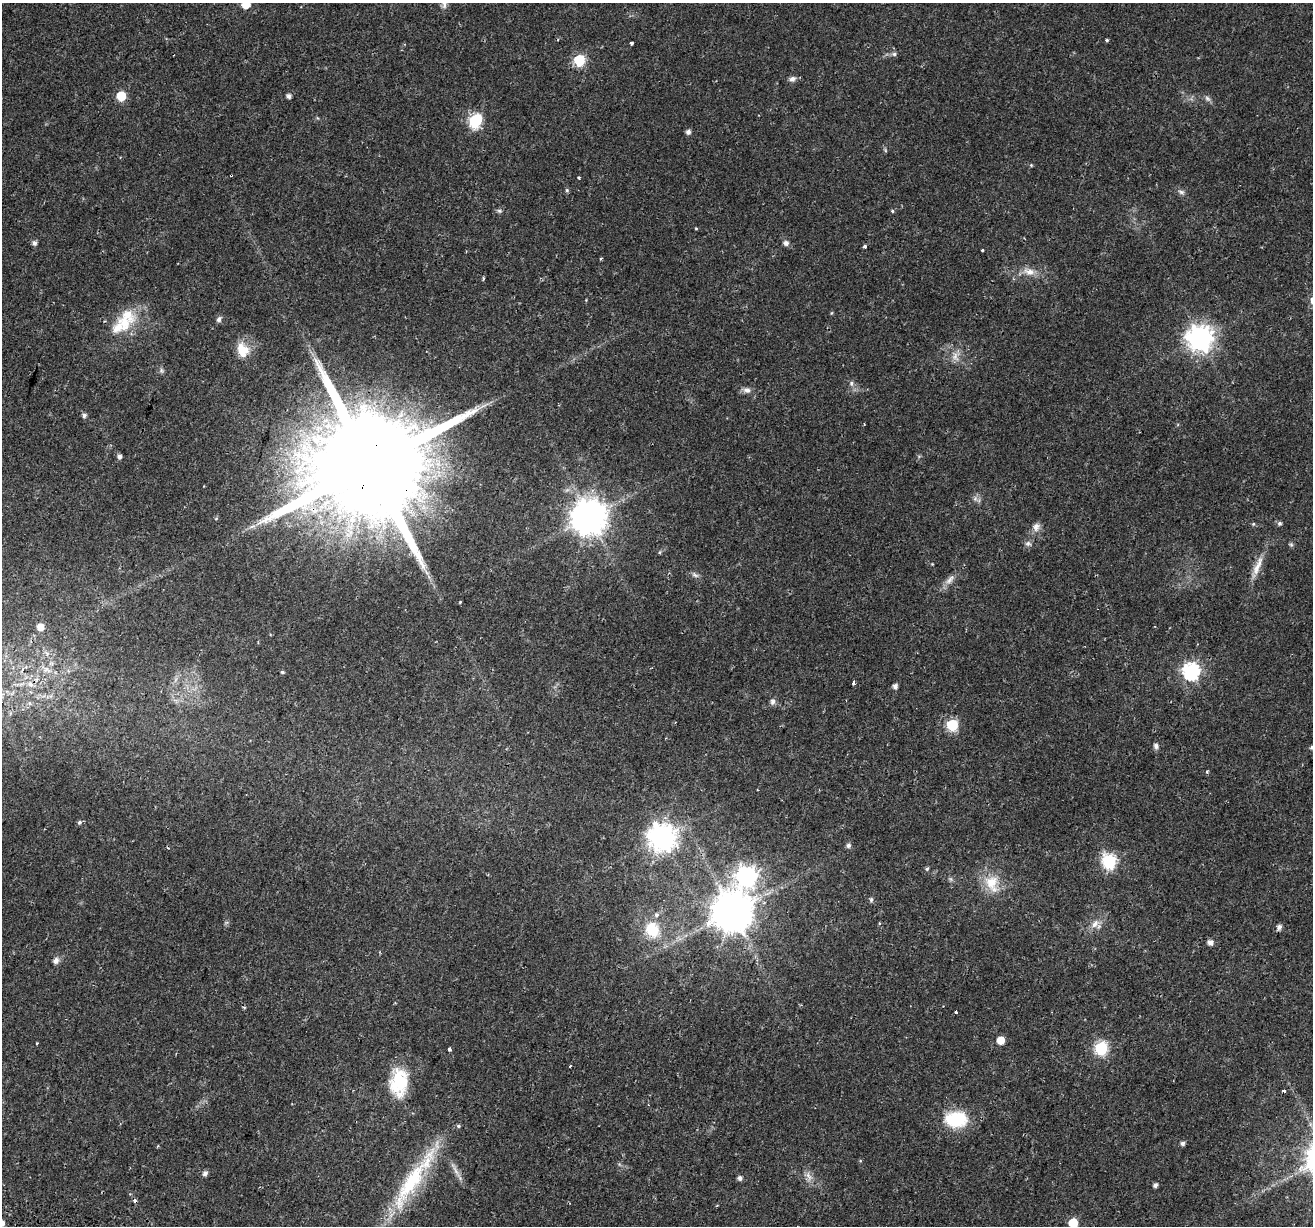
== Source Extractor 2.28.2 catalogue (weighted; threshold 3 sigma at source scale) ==
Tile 7 of 4 x 4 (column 3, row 2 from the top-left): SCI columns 2699-4009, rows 2801-4024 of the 5386 x 5541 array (HDU 1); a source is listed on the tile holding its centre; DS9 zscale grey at full resolution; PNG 1315 x 1228 px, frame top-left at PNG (2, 3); no overlay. Shown black and unused: <1% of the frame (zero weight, under 2 of 3 exposures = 5% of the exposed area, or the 3 px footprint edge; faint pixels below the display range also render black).
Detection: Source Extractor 2.28.2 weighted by HDU 2 'WHT'; one run over the whole footprint, this tile lists its part. Background 0.021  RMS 0.003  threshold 0.0135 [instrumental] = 3 sigma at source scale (4.5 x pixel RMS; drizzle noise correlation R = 1.50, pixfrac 1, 0.0396/0.0396 arcsec/px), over >= 5 px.
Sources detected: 110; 4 cosmic-ray / hot-pixel residue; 1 long thin detection or spike segment (spike, bleed or trail) — not listed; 5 inside a brighter listed object's ellipse — not listed separately; the other 100 listed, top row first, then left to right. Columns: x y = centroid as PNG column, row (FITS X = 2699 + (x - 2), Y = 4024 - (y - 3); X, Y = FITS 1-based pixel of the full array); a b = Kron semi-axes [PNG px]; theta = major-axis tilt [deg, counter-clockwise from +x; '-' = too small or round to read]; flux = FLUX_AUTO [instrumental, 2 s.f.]
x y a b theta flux
246 4 6 6 - 7.4
444 4 14 6 -87 1.4
1107 40 4 4 - 0.39
631 43 3 3 - 1.7
894 54 7 5 0 0.7
579 60 6 6 - 22
792 79 9 7 11 1.2
121 96 6 6 - 11
289 96 5 4 - 1.2
1207 99 10 6 -45 0.89
475 121 7 6 - 39
688 132 5 5 - 1.1
1031 165 5 4 - 0.31
231 175 3 2 - 0.4
579 178 3 3 - 0.58
567 190 5 4 - 0.48
1181 192 9 6 -12 0.83
499 211 7 5 -20 0.58
892 211 5 4 - 0.38
696 228 5 3 - 0.26
34 243 5 5 - 1.1
786 243 6 6 - 1.2
865 246 4 4 - 0.64
982 250 3 3 - 1
601 258 4 3 - 0.28
1029 272 18 10 -13 3.2
483 278 6 3 82 0.36
831 313 5 3 - 0.28
219 319 8 6 63 0.86
118 328 33 20 39 8.6
1200 338 9 9 - 280
241 349 19 16 -12 5.3
955 356 14 9 -77 2.4
161 371 7 6 - 0.7
851 384 6 5 - 0.98
747 390 11 7 -15 1.4
84 415 5 5 - 0.8
119 457 6 5 - 0.98
370 464 36 26 67 13000
975 499 7 6 - 0.91
589 517 10 10 - 670
216 518 5 3 - 0.28
1279 523 6 6 - 0.65
1253 524 5 5 - 0.45
252 526 11 3 15 0.93
1036 527 12 10 62 1.8
1028 544 9 7 -16 0.97
1291 545 6 5 - 0.51
660 552 5 3 - 0.33
932 564 3 3 - 0.22
1257 566 32 8 68 4.1
695 575 11 6 -31 0.97
950 580 18 7 49 2
460 602 4 3 - 0.23
40 627 6 5 - 3.2
46 670 12 8 -33 2
1191 671 7 7 - 85
282 672 5 4 - 0.44
176 679 7 4 71 0.76
853 683 4 3 - 1.4
30 684 10 7 -49 1.8
895 686 5 4 - 1.2
772 702 8 7 - 1
952 725 6 6 - 25
1156 746 8 6 -68 0.89
1312 747 4 4 - 0.52
1207 772 5 4 - 0.38
79 822 6 5 - 0.61
662 837 9 9 - 320
848 846 6 5 - 0.9
1109 861 7 6 - 54
927 869 5 4 - 0.46
747 876 9 8 - 140
950 879 6 6 - 0.58
992 883 27 18 -76 8
871 900 6 5 - 0.62
732 911 12 11 - 1000
1095 924 15 9 49 2.6
1279 927 6 6 - 1.1
652 930 17 15 -63 8.9
1210 942 5 5 - 1.6
56 961 9 7 66 1.2
956 1012 3 3 - 0.88
1000 1040 5 5 - 5
37 1043 4 3 - 0.21
1101 1048 6 6 - 39
449 1049 3 3 - 1.6
570 1066 3 3 - 0.87
399 1082 36 22 87 13
1283 1091 4 3 - 0.92
956 1119 29 20 1 13
1183 1143 5 5 - 0.89
456 1170 16 5 -64 1.8
205 1173 5 4 - 1.3
809 1176 15 7 -55 1.8
740 1178 5 5 - 1.1
413 1180 100 17 56 27
1155 1185 5 4 - 0.99
2 1223 5 5 - 1.3
1073 1223 6 6 - 13
Overlapping masked pixels (flux is a lower limit): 2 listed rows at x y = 231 175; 370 464
Isophote crosses this tile's border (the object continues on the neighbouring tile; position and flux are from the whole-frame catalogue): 5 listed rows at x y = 246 4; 444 4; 1312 747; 2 1223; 1073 1223